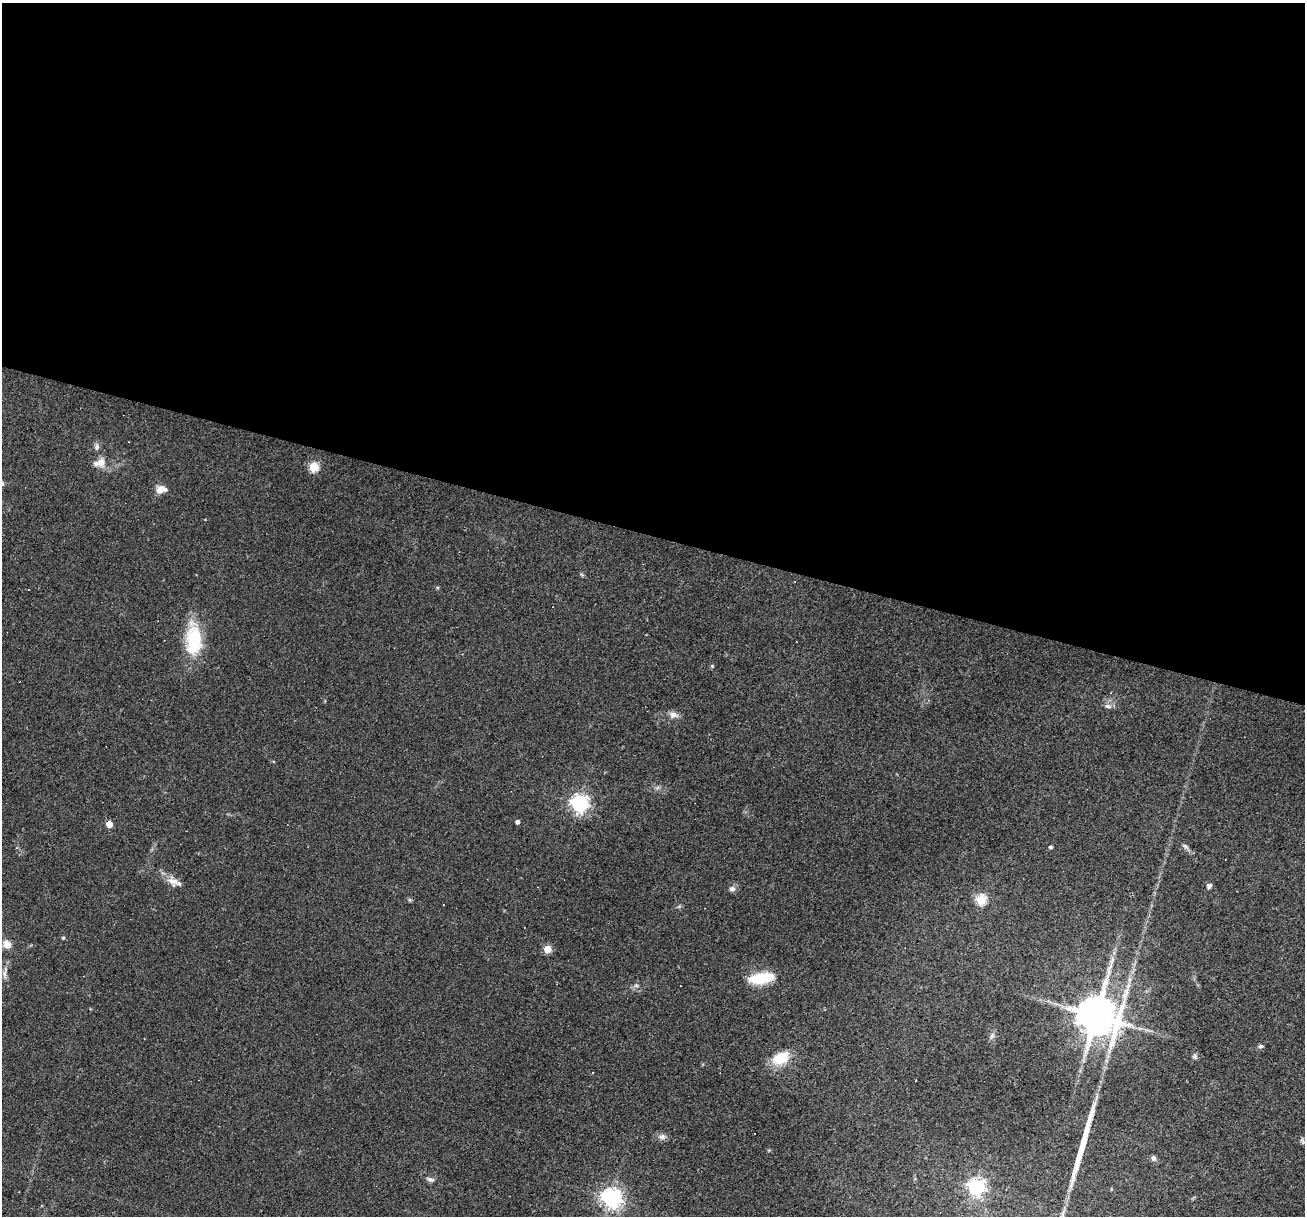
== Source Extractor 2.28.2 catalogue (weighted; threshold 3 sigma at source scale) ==
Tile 3 of 4 x 4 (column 3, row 1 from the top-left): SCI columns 2608-3910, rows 3896-5109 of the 5214 x 5234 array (HDU 1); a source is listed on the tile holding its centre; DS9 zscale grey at full resolution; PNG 1307 x 1218 px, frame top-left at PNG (2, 3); no overlay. Shown black and unused: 44% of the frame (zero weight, under 2 of 3 exposures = <1% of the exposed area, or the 3 px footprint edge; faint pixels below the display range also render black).
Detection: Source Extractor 2.28.2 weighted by HDU 2 'WHT'; one run over the whole footprint, this tile lists its part. Background 0.0335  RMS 0.0061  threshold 0.0272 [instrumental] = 3 sigma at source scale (4.5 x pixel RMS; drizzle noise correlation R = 1.50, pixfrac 1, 0.05/0.05 arcsec/px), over >= 5 px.
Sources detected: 51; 10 cosmic-ray / hot-pixel residue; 1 long thin detection or spike segment (spike, bleed or trail) — not listed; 1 inside a brighter listed object's ellipse — not listed separately; the other 39 listed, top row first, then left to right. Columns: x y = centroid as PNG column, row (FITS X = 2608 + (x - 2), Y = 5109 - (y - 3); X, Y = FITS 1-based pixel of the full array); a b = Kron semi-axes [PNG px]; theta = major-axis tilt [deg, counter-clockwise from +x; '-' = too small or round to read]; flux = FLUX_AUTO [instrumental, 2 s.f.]
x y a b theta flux
97 447 9 6 84 2.1
101 462 15 10 -87 5.2
314 467 5 5 - 41
161 489 11 7 15 6.4
795 582 3 2 - 0.83
194 639 38 18 -90 34
712 666 5 4 - 0.77
1108 706 11 6 -7 2.1
673 715 13 8 -9 3.4
579 803 7 6 - 260
517 822 4 4 - 2
109 824 5 5 - 11
1185 846 9 6 -33 1.7
1051 847 5 4 - 0.77
173 881 17 10 -22 5.7
1209 886 5 4 - 3.1
732 889 7 6 - 2.4
410 900 6 4 -70 0.78
981 900 5 5 - 44
443 905 3 3 - 3.1
63 938 5 4 - 0.83
7 944 9 8 - 5.1
547 949 5 5 - 17
4 974 14 5 -86 2.6
762 978 24 9 9 27
1129 980 7 4 72 1.6
636 985 6 6 - 1.3
1096 1015 14 13 - 1700
992 1036 10 5 66 2
1261 1046 7 5 17 1.3
1195 1057 7 6 - 1.4
781 1058 23 15 25 15
916 1080 3 3 - 1.2
662 1137 10 7 7 2.5
1302 1141 10 4 -71 1.2
1154 1158 7 6 - 1.7
430 1179 11 6 -13 2
976 1187 6 6 - 240
612 1198 7 7 - 370